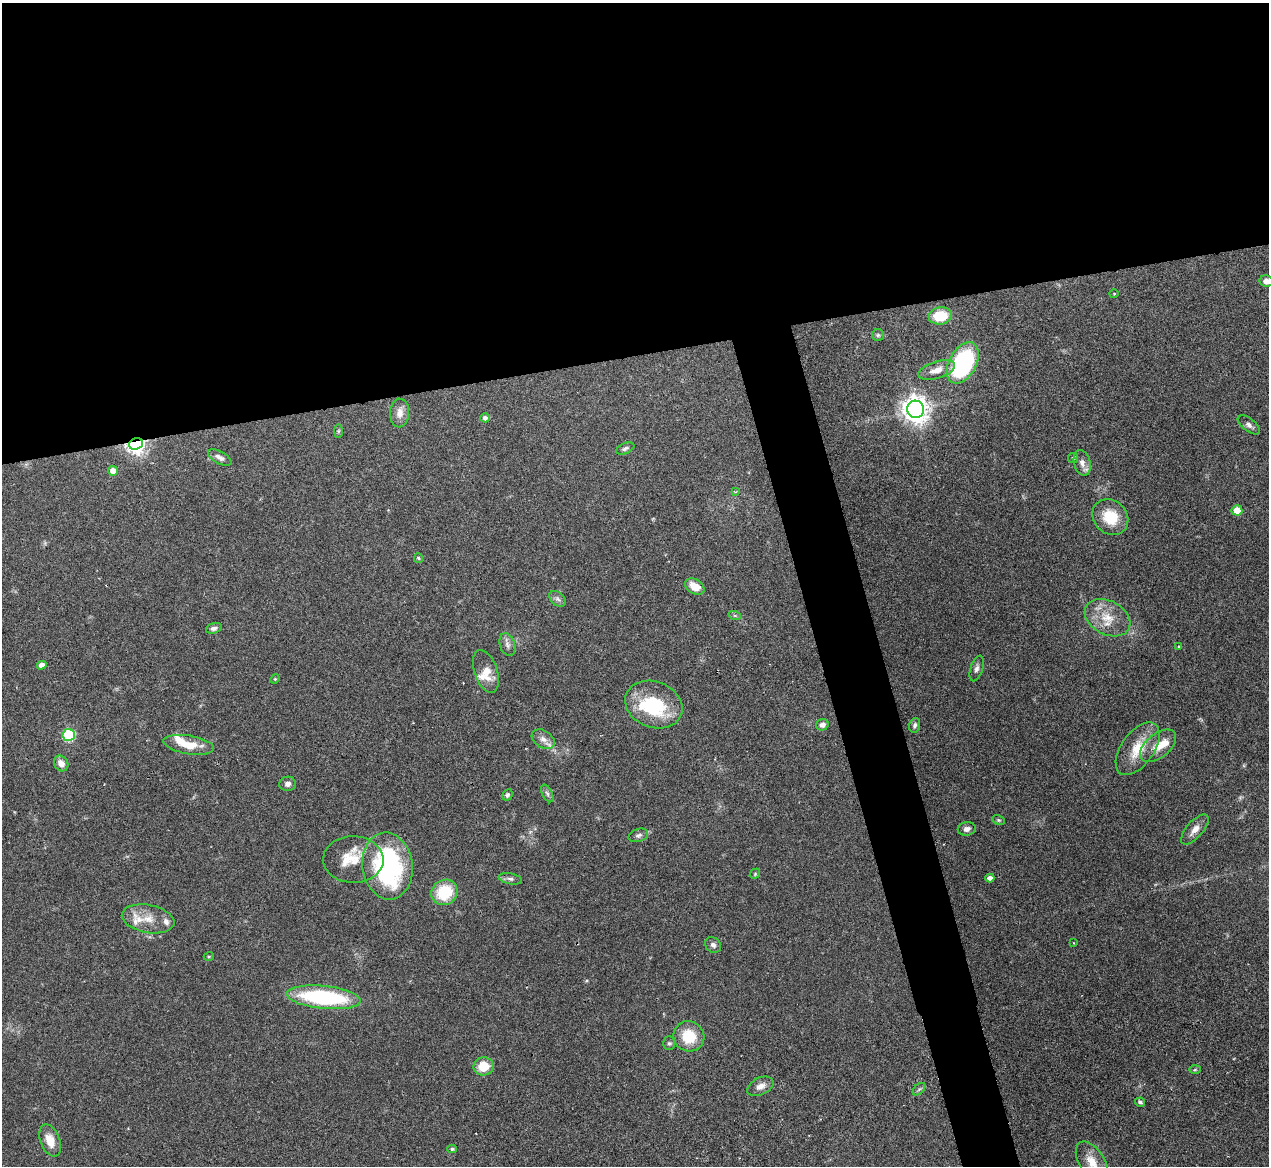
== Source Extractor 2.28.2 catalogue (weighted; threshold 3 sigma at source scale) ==
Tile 2 of 4 x 4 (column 2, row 1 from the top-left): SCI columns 1752-3018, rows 4400-5563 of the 5705 x 5824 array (HDU 1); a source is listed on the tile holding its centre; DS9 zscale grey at full resolution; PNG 1271 x 1168 px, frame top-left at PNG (2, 3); each listed source drawn as its Kron ellipse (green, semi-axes under 4 px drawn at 4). Shown black and unused: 34% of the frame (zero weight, under 3 of 6 exposures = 23% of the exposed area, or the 3 px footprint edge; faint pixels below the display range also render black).
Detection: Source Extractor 2.28.2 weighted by HDU 2 'WHT'; one run over the whole footprint, this tile lists its part. Background 0.0845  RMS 0.0046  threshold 0.0187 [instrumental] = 3 sigma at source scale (4.09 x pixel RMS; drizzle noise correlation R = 1.36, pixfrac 0.8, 0.05/0.05 arcsec/px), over >= 5 px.
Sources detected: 80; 1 cosmic-ray / hot-pixel residue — neither listed nor drawn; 10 inside a brighter listed object's ellipse — not listed separately; the other 69 listed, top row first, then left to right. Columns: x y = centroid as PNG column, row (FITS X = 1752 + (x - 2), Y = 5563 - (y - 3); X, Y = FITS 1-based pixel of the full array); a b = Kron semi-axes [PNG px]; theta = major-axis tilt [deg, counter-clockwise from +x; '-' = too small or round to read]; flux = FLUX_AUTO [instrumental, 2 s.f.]
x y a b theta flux
1266 281 6 6 - 2.3
1114 294 4 4 - 0.44
940 316 11 8 9 13
878 335 6 6 - 0.77
963 363 22 13 61 58
937 370 19 8 17 4.8
915 409 9 8 - 460
400 413 14 9 89 3.5
485 418 5 4 - 1.4
1249 425 13 6 -38 1.6
338 431 7 4 89 0.59
136 444 7 5 19 210
625 448 9 5 23 1
220 457 13 6 -29 2
1073 458 5 5 - 0.59
1082 463 13 8 -75 3
113 471 5 5 - 3.8
735 492 4 3 - 0.41
1237 510 5 5 - 6.6
1110 517 19 16 -45 12
418 558 5 4 - 0.47
695 586 10 7 -29 6.1
557 599 9 6 -41 1.3
735 616 6 4 -19 0.64
1108 618 24 17 -28 9.9
214 628 8 5 17 1.6
507 645 12 7 -73 1.9
1179 647 4 3 - 0.43
42 665 5 4 - 3.1
977 668 13 6 73 1.6
486 671 22 11 -71 6.1
275 679 5 4 - 0.47
654 705 29 23 -22 28
822 725 6 5 - 1.8
915 725 7 5 76 1.2
69 735 6 6 - 37
543 739 12 8 -32 2.9
189 745 25 9 -10 8.1
1158 746 21 12 39 7.5
1138 749 30 16 55 12
61 763 8 7 - 3.2
288 784 8 7 - 1.8
547 793 9 5 -63 1.1
507 795 6 4 62 0.85
998 820 6 4 -27 0.65
967 829 9 6 10 1.8
1195 829 18 8 49 3.8
638 835 10 6 18 1.3
353 859 30 23 -1 11
388 866 33 25 -82 61
755 874 6 4 48 0.55
990 878 4 4 - 2.4
510 879 12 5 -11 1.4
444 892 13 12 - 16
148 919 27 14 -11 7.8
1074 943 3 2 - 0.26
713 945 9 7 -40 1.6
209 956 5 3 - 0.39
323 997 37 11 -6 51
689 1036 16 15 - 12
669 1043 7 6 - 0.86
484 1066 10 9 - 8.6
1195 1070 6 4 2 0.49
760 1086 14 8 25 3
919 1089 7 4 45 0.82
1140 1102 5 4 - 1.2
50 1140 17 9 -69 6
452 1149 5 4 - 0.73
1092 1162 22 12 -58 7.7
Overlapping masked pixels (flux is a lower limit): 1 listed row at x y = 136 444
Isophote crosses this tile's border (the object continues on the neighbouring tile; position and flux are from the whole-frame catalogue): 2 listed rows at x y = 1266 281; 1092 1162